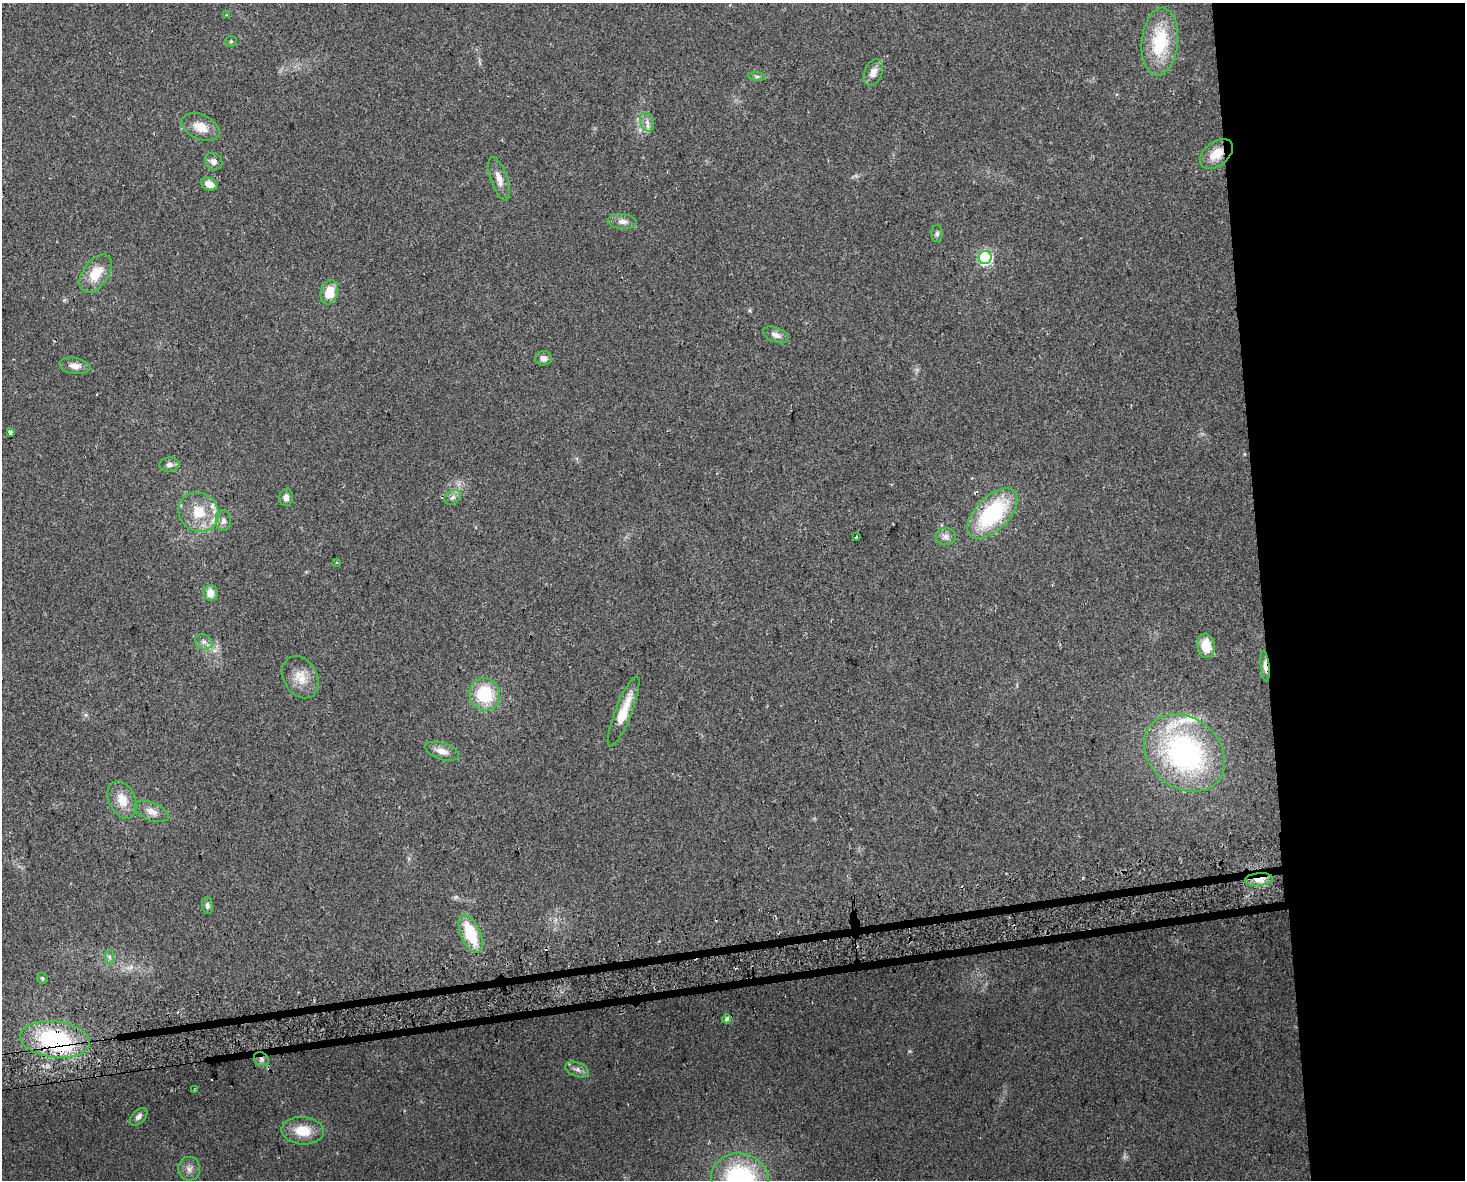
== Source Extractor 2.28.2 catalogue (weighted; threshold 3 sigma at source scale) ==
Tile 6 of 3 x 4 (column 3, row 2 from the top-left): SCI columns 2991-4453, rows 2388-3565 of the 4474 x 4775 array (HDU 1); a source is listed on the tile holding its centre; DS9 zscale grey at full resolution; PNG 1467 x 1182 px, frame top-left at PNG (2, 3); each listed source drawn as its Kron ellipse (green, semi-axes under 4 px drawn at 4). Shown black and unused: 15% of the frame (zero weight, under 2 of 3 exposures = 2% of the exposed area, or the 3 px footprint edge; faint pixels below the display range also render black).
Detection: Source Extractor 2.28.2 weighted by HDU 2 'WHT'; one run over the whole footprint, this tile lists its part. Background 0.0743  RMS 0.0092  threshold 0.0413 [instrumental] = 3 sigma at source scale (4.5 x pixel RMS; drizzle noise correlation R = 1.50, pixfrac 1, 0.0396/0.0396 arcsec/px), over >= 5 px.
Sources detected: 61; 3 cosmic-ray / hot-pixel residue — neither listed nor drawn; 4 inside a brighter listed object's ellipse — not listed separately; the other 54 listed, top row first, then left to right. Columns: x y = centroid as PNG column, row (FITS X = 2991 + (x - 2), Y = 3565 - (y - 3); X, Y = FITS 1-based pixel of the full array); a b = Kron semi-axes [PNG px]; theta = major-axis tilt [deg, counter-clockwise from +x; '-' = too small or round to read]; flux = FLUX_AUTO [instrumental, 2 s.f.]
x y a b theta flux
226 15 3 3 - 2.4
231 41 6 5 - 1.4
1160 42 34 18 85 54
873 72 14 9 67 6.8
757 76 8 4 -8 1.7
647 122 9 7 -75 4.2
201 127 20 12 -26 13
1216 154 19 12 38 16
214 161 9 8 - 4.4
499 179 22 8 -71 9.3
209 184 8 6 -23 7.5
622 221 14 7 -5 5.6
937 234 8 5 90 2.1
985 258 6 6 - 150
96 273 21 12 54 21
329 292 12 8 75 20
776 335 13 7 -22 4.7
543 358 8 7 - 5
75 366 16 8 -9 7
10 432 4 3 - 4.1
169 465 10 7 8 3.9
286 497 9 7 82 4.4
453 497 9 6 31 3.3
199 512 21 19 -36 26
992 513 31 16 45 89
223 521 10 7 -88 3.8
856 537 3 2 - 1.4
946 537 10 8 1 4.7
337 562 3 2 - 1.1
210 593 8 7 - 8.2
204 642 9 7 -29 3.9
1206 646 12 8 -81 18
1265 666 15 4 -84 8
300 677 22 16 -60 16
485 694 16 15 - 42
624 712 37 8 69 25
442 751 17 8 -18 7.8
1184 753 44 35 -41 210
122 800 20 13 -65 16
151 811 18 9 -22 8
1259 879 14 6 4 9.4
207 906 8 5 -85 2.4
471 934 20 9 -67 41
109 957 7 4 -90 2
42 978 6 5 - 1.6
727 1019 4 4 - 3.2
55 1039 35 18 -7 110
261 1059 8 6 -36 2.8
577 1069 12 7 -20 4.2
194 1090 2 2 - 1.2
139 1117 11 6 45 3.6
303 1131 21 13 -4 22
189 1169 12 11 - 6
740 1178 29 24 -11 130
Overlapping masked pixels (flux is a lower limit): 5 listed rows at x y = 1216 154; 1265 666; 1259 879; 55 1039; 261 1059
Isophote crosses this tile's border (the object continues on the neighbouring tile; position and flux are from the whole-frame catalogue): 1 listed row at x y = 740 1178